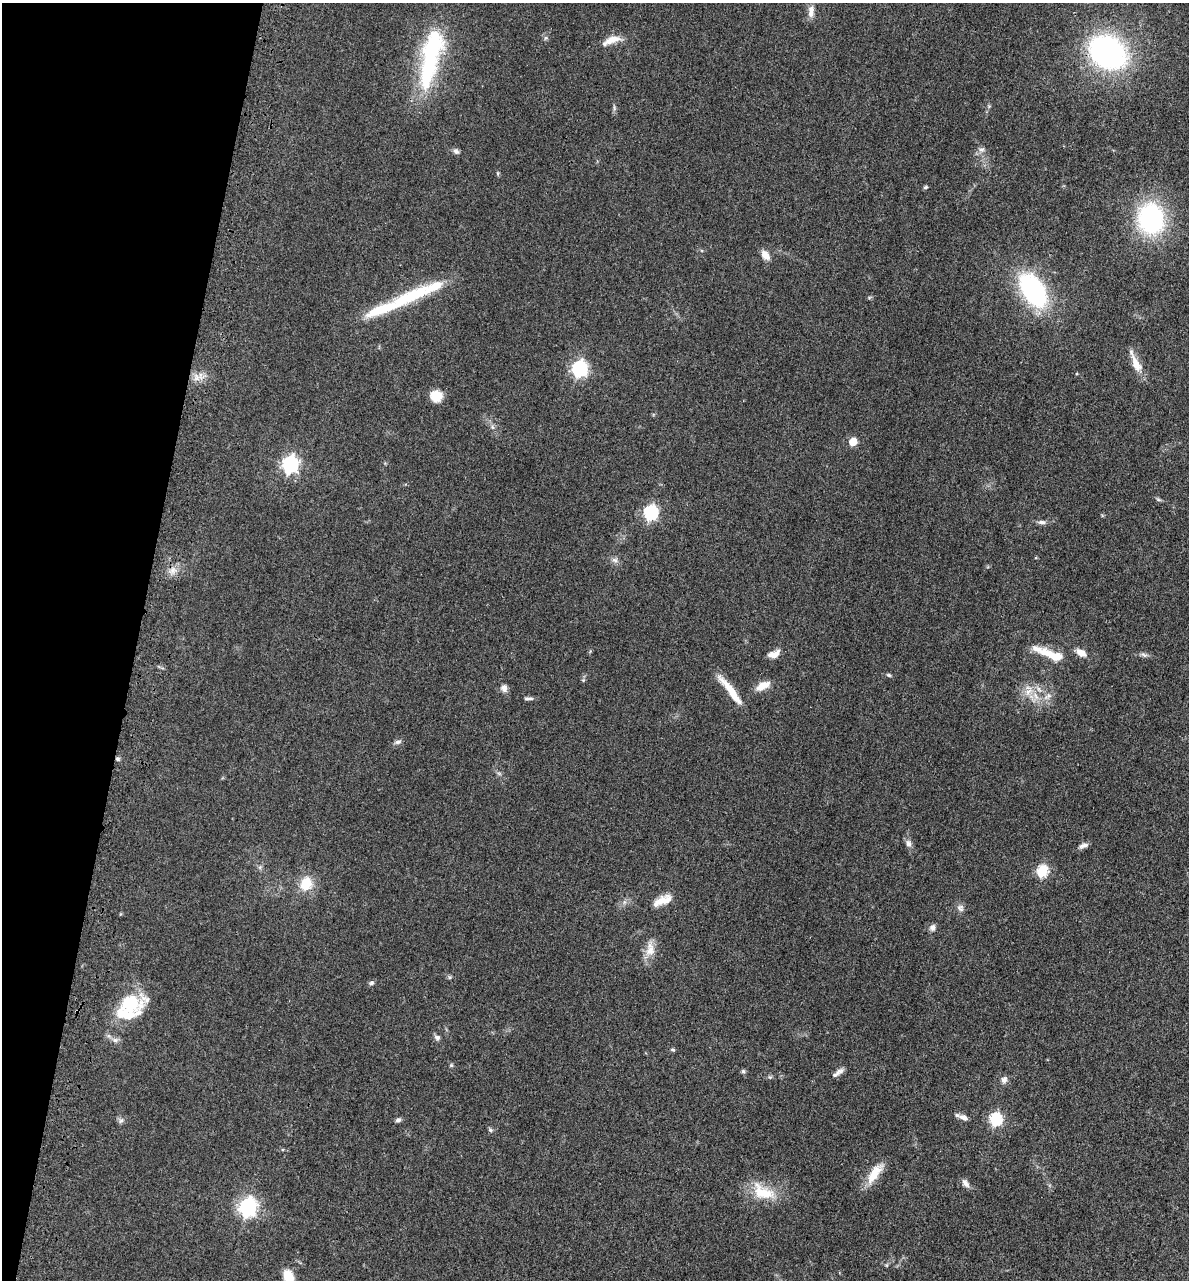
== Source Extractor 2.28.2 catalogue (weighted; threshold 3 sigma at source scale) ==
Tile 9 of 4 x 4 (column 1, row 3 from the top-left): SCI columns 323-1509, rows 1349-2626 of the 5276 x 5252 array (HDU 1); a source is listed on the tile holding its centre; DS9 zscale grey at full resolution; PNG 1191 x 1282 px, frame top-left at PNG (2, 3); no overlay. Shown black and unused: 11% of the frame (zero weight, under 3 of 4 exposures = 6% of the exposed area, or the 3 px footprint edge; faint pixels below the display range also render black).
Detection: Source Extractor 2.28.2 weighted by HDU 2 'WHT'; one run over the whole footprint, this tile lists its part. Background 0.0401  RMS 0.0049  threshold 0.0219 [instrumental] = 3 sigma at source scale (4.5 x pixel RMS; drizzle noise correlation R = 1.50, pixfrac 1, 0.05/0.05 arcsec/px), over >= 5 px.
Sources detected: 81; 7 inside a brighter listed object's ellipse — not listed separately; the other 74 listed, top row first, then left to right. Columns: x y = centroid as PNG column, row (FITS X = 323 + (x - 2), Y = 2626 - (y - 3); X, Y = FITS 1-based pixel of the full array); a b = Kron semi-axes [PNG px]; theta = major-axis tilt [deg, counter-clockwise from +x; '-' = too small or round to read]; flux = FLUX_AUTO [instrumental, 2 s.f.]
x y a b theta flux
811 11 17 8 86 3.5
546 38 6 5 - 0.89
612 40 24 9 16 6.3
1107 52 30 23 -32 140
430 62 70 22 76 54
989 106 5 5 - 0.61
614 108 9 3 -78 0.96
981 149 10 7 22 1.9
456 151 10 6 -29 1.5
498 173 6 4 -90 0.63
925 187 6 4 5 0.8
1151 218 20 16 -84 100
765 255 13 8 -55 4
1033 290 24 13 -57 110
414 295 63 16 19 28
869 298 6 4 1 0.66
1136 364 26 10 -64 6.9
579 369 7 6 - 130
197 378 12 10 -63 4
436 396 12 11 - 7.9
492 427 6 5 - 1.1
853 442 5 5 - 13
290 464 7 7 - 150
1158 499 8 5 -29 0.88
651 513 7 6 - 94
1042 522 10 6 2 1.7
615 560 10 7 -17 1.9
173 570 10 10 - 3.6
1081 653 15 8 -29 3.9
774 654 15 8 20 4.1
1052 655 36 10 -21 12
1144 655 11 5 -20 1.4
889 675 6 4 -18 0.82
583 680 6 5 - 0.75
763 686 18 9 26 5.8
504 688 9 8 - 2.5
730 690 42 7 -52 11
1028 691 15 10 36 5.8
1048 696 15 8 32 3.6
528 698 11 5 2 1.4
398 742 10 6 20 1.5
118 759 7 5 -17 0.95
499 773 7 4 -2 0.83
908 844 11 8 -67 2.2
1083 846 12 6 21 2.1
260 867 7 6 - 1.1
1042 871 6 6 - 42
306 884 14 12 65 12
662 900 24 10 24 7
960 908 10 9 - 2
932 928 9 7 67 1.8
650 949 25 12 87 6.4
450 977 6 5 - 0.73
371 983 7 6 - 1.1
130 1004 32 25 -12 22
437 1037 9 7 -35 1.5
115 1040 9 8 - 2.1
673 1049 6 5 - 0.74
451 1065 6 5 - 0.63
743 1071 6 5 - 0.97
838 1073 18 6 35 2.5
770 1077 6 5 - 0.81
1004 1080 10 8 73 2
963 1118 13 6 -25 2.6
995 1119 6 6 - 60
121 1120 9 7 11 1.5
398 1120 7 5 28 1.3
490 1130 7 5 -47 0.87
875 1173 31 11 55 9.4
965 1183 12 7 -56 2.4
763 1192 35 19 -25 16
248 1207 8 7 - 200
886 1265 5 5 - 0.63
288 1277 17 11 -71 8.4
Overlapping masked pixels (flux is a lower limit): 1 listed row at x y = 118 759
Isophote crosses this tile's border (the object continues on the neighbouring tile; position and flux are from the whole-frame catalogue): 1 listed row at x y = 288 1277